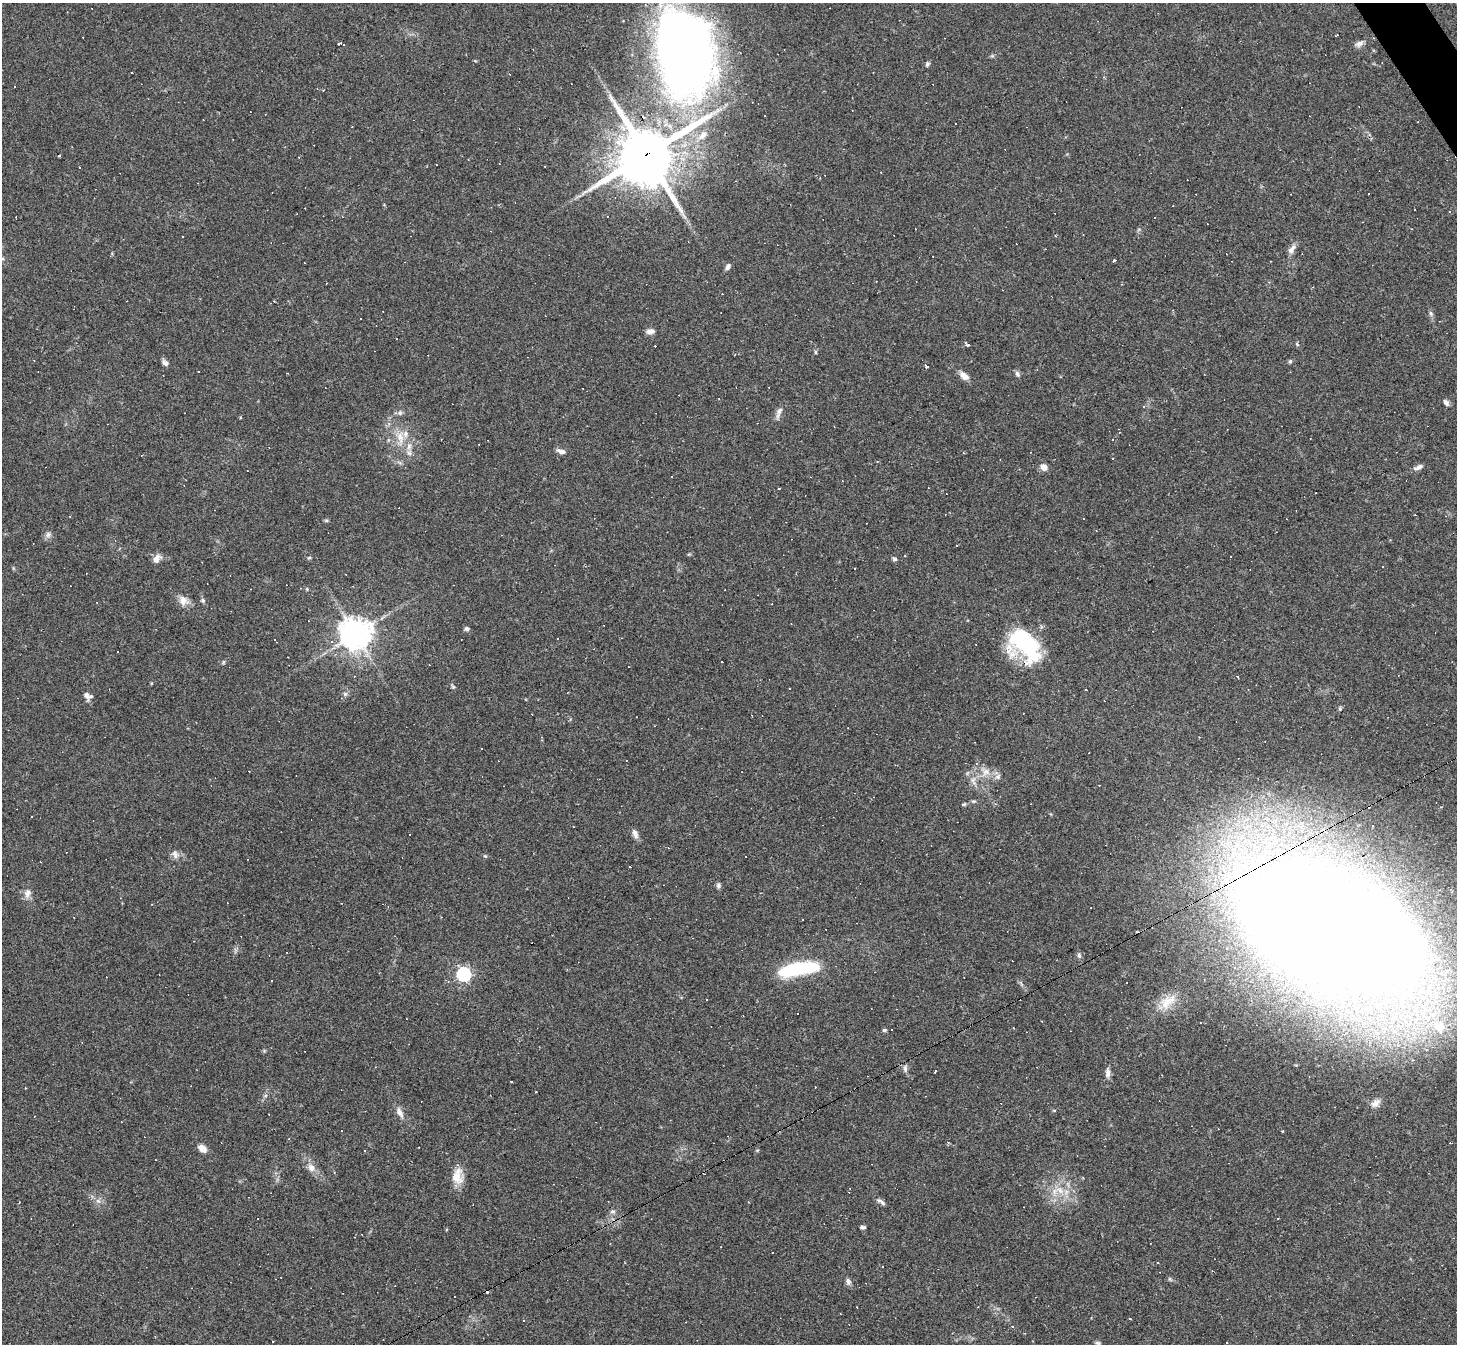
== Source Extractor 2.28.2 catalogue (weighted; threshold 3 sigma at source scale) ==
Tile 10 of 4 x 4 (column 2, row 3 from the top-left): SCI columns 1455-2909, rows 1632-2973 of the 5818 x 5809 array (HDU 1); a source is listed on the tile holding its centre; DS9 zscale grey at full resolution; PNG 1459 x 1346 px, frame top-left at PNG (2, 3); no overlay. Shown black and unused: <1% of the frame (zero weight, under 2 of 3 exposures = <1% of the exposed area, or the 3 px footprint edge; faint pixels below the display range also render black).
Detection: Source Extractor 2.28.2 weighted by HDU 2 'WHT'; one run over the whole footprint, this tile lists its part. Background 0.0487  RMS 0.0051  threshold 0.0227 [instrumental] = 3 sigma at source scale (4.5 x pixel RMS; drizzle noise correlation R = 1.50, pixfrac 1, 0.05/0.05 arcsec/px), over >= 5 px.
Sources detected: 201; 1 inside a brighter object's white glare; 90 cosmic-ray / hot-pixel residue — not listed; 5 inside a brighter listed object's ellipse — not listed separately; the other 105 listed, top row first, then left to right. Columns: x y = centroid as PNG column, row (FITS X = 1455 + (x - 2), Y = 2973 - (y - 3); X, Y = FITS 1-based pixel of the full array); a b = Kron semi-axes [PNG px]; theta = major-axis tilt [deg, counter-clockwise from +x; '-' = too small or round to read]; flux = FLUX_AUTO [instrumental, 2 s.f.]
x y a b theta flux
338 43 3 3 - 0.97
344 44 3 3 - 3
1359 44 12 7 22 2.2
685 52 94 59 -78 380
927 64 7 6 - 0.91
646 154 20 18 37 2900
436 165 3 2 - 0.42
1449 212 3 3 - 1.5
342 216 4 3 - 0.37
16 217 3 2 - 0.27
182 237 3 2 - 0.48
1292 249 14 7 55 2.8
1114 261 3 3 - 2.6
728 267 10 5 60 1.6
1431 313 8 5 -70 1.1
360 318 3 2 - 0.33
650 331 10 6 7 2.4
967 344 6 3 -38 1.7
1297 344 6 4 -46 0.71
815 352 6 4 -90 0.6
1290 361 6 5 - 0.78
165 363 9 6 -48 1.8
926 366 5 3 - 0.84
199 371 3 2 - 0.44
1017 374 8 6 -55 1.3
964 376 12 7 -37 3.6
1446 402 8 6 -55 1.7
779 412 18 6 70 2.6
400 413 7 6 - 1.3
400 438 22 10 -88 7.3
561 451 12 6 -20 2.2
409 453 9 7 -40 2
1112 458 3 3 - 0.84
1044 467 6 6 - 3.9
1418 467 14 6 24 2.1
1083 518 3 2 - 0.63
326 520 6 4 0 0.68
1096 530 3 2 - 0.36
48 535 9 8 - 1.8
956 545 3 3 - 0.96
689 554 6 3 18 0.55
157 558 12 8 51 3.2
309 558 6 4 41 0.7
895 559 6 5 - 0.93
855 568 3 3 - 0.8
307 589 6 3 -73 0.54
203 600 6 5 - 1.1
183 601 14 12 -52 4.1
466 629 6 6 - 1.2
355 634 10 10 - 690
558 639 3 2 - 0.53
276 641 5 2 - 0.39
332 641 4 4 - 1.3
1025 643 38 26 -40 48
117 652 2 2 - 0.38
223 662 6 4 71 0.62
453 687 6 5 - 0.79
345 694 6 5 - 1.1
86 695 13 7 -71 2.5
1340 708 6 4 73 0.65
985 772 15 11 -32 5.5
973 781 14 8 -74 3.7
963 804 7 4 31 0.81
31 817 2 2 - 0.4
1372 826 2 2 - 0.46
635 834 13 6 -70 2.2
175 854 12 8 -74 2.5
485 856 6 4 -43 0.56
1239 874 38 19 39 42
718 886 7 5 -87 1.3
28 893 13 8 73 3.2
1328 925 89 48 -31 2500
1079 955 8 5 -79 1.3
801 968 40 14 8 36
464 974 6 6 - 110
1167 1002 34 15 37 13
798 1013 3 3 - 0.91
1439 1026 21 18 -50 19
1013 1028 3 2 - 0.39
884 1030 6 5 - 0.77
905 1069 10 5 -85 1.6
935 1072 4 3 - 5.5
1108 1073 14 6 89 2.7
536 1092 2 2 - 0.32
1376 1104 13 10 26 3.1
1054 1110 5 3 - 0.47
400 1112 16 8 -63 3.3
1450 1143 2 2 - 0.51
203 1149 9 7 -41 4.6
311 1168 11 10 - 3.7
457 1176 21 13 89 8
1060 1190 16 9 -31 6.8
98 1201 7 6 - 1.7
879 1201 9 7 -33 1.6
748 1202 4 2 - 0.33
613 1211 7 6 - 1.3
1277 1219 3 2 - 0.62
863 1227 6 4 -1 1
882 1266 3 3 - 1.4
1170 1279 7 4 -53 0.71
848 1282 9 6 -77 1.6
1130 1319 3 2 - 0.38
523 1320 3 3 - 0.43
273 1341 2 2 - 0.33
1098 1343 8 5 -10 0.98
Overlapping masked pixels (flux is a lower limit): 4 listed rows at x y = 646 154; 1025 643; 1239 874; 1328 925
Isophote crosses this tile's border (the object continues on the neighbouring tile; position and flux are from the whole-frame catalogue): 1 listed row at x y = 685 52